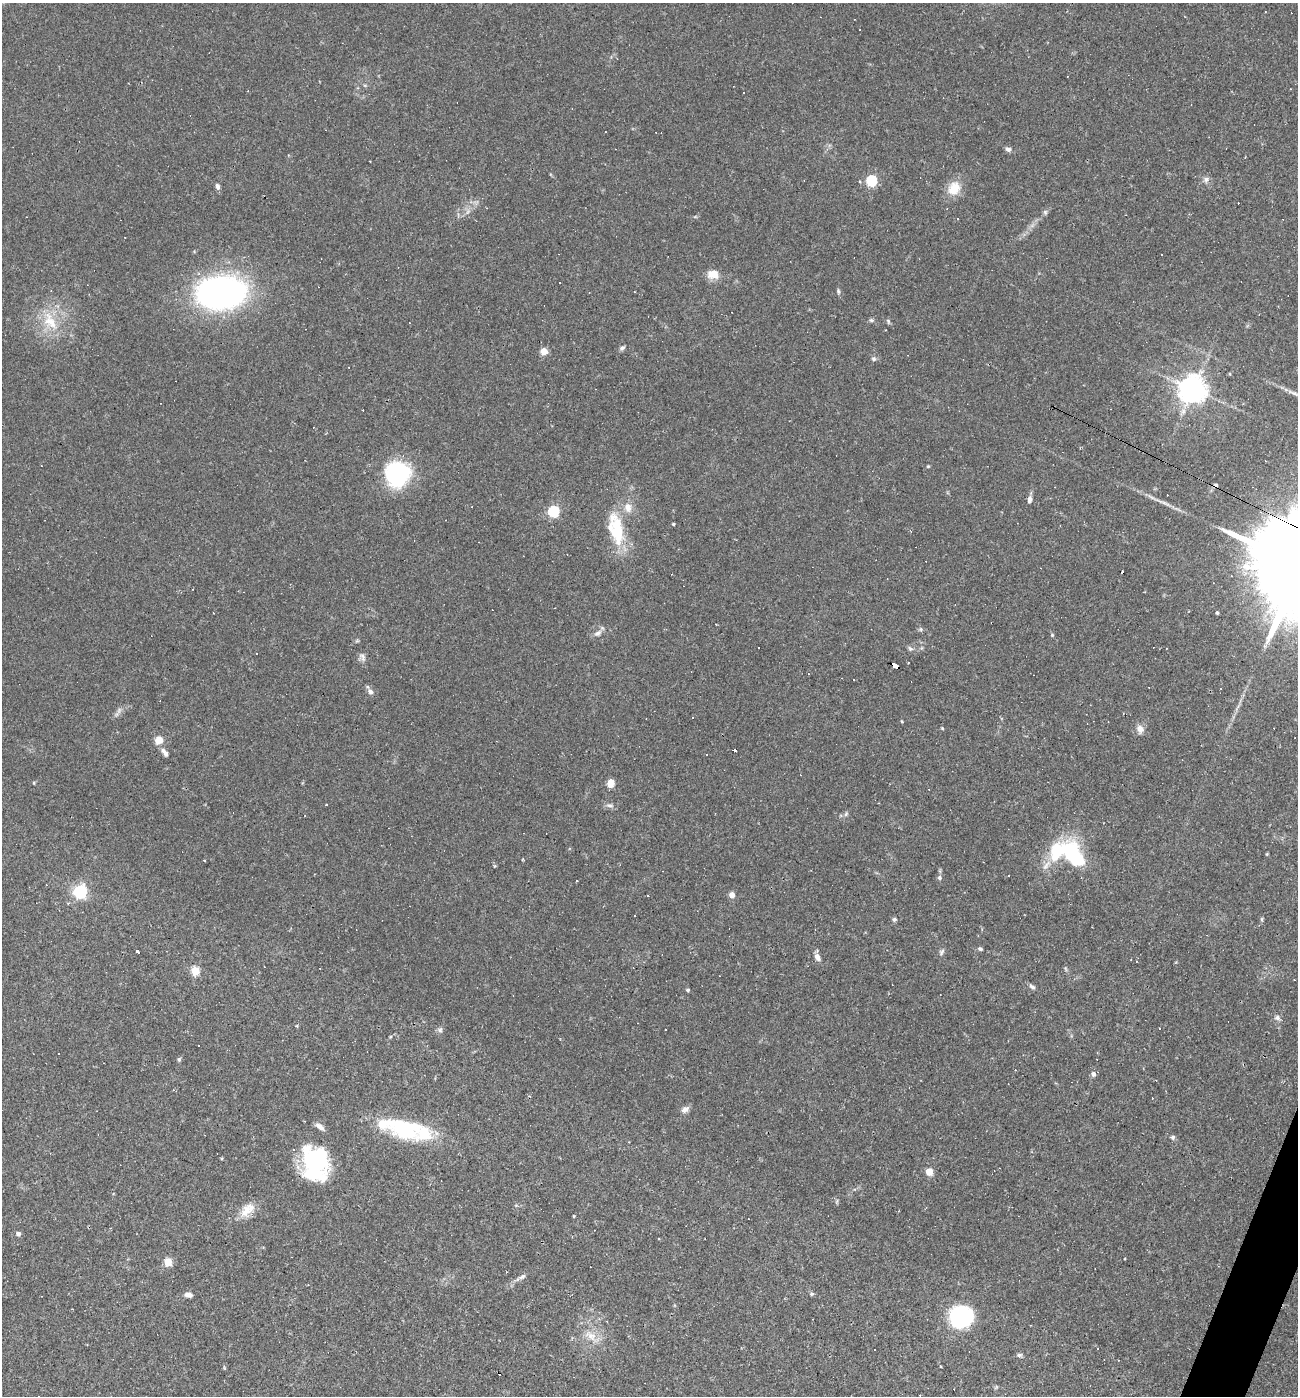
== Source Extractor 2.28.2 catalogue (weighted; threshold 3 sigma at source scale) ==
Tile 6 of 4 x 4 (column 2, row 2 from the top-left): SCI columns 1567-2862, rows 2791-4184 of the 5591 x 5579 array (HDU 1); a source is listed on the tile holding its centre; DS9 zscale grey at full resolution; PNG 1300 x 1398 px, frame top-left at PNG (2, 3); no overlay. Shown black and unused: <1% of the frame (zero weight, under 2 of 3 exposures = <1% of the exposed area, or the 3 px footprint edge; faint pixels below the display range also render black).
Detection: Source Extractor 2.28.2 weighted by HDU 2 'WHT'; one run over the whole footprint, this tile lists its part. Background 0.0501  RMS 0.0055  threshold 0.025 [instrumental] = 3 sigma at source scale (4.5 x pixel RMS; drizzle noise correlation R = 1.50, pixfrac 1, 0.05/0.05 arcsec/px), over >= 5 px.
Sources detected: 133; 1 inside a brighter object's white glare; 29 cosmic-ray / hot-pixel residue — not listed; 6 inside a brighter listed object's ellipse — not listed separately; the other 97 listed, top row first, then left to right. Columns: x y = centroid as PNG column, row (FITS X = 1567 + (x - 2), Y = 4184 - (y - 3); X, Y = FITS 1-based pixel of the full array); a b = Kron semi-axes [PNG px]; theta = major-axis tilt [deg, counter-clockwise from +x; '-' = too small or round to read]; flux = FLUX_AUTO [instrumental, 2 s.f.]
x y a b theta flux
605 132 3 2 - 0.53
1008 149 7 6 - 1.7
1206 179 8 7 - 2.1
871 181 5 5 - 49
217 187 7 5 -75 1.9
954 189 18 15 62 9.9
468 211 9 5 59 1.7
1045 212 7 5 -88 1.1
125 237 2 2 - 0.3
1162 255 3 2 - 0.73
713 274 15 11 -3 6.5
560 282 3 3 - 2.1
838 292 8 4 -82 1.1
221 293 43 29 3 180
871 320 6 5 - 0.99
50 321 30 17 -58 18
888 321 8 5 -61 0.92
622 348 7 5 43 1.4
544 351 5 5 - 7.3
874 359 7 6 - 1.3
1230 374 4 3 - 0.44
1193 389 8 8 - 780
928 466 4 4 - 0.56
397 474 27 25 -87 51
1030 499 9 5 83 2.2
553 511 5 5 - 58
673 524 3 3 - 0.59
617 531 38 16 -84 25
1217 613 3 3 - 0.97
716 624 3 2 - 0.5
921 629 6 5 - 0.91
598 633 11 8 31 2.8
1052 635 5 4 - 0.65
910 649 8 5 -29 1.3
256 653 3 3 - 0.97
362 657 13 7 -59 2.3
908 663 2 2 - 0.5
895 665 7 4 -29 50
370 691 9 6 -41 1.9
119 710 11 5 64 1.8
942 728 4 3 - 0.47
1140 729 10 8 -76 3.5
159 740 8 8 - 5.6
735 750 3 3 - 2.1
164 752 12 5 -49 2.7
706 754 3 2 - 0.68
34 783 5 3 - 0.45
611 783 6 5 - 12
326 805 4 2 - 0.36
610 805 12 4 -3 1.6
846 814 7 5 69 1.1
1057 851 35 18 34 33
1076 858 28 15 -62 33
204 860 4 2 - 0.41
495 866 4 3 - 0.74
1008 875 3 3 - 4.5
939 878 6 6 - 1.2
46 885 3 2 - 0.3
80 892 6 6 - 96
732 895 4 4 - 6.1
894 919 5 5 - 1.1
1262 919 6 4 89 0.7
980 949 6 5 - 1
137 952 3 3 - 17
941 952 9 6 60 1.4
817 957 8 6 -64 3.1
1136 961 2 2 - 0.35
320 968 3 2 - 0.31
1066 969 6 4 -70 0.77
195 971 5 5 - 28
1032 987 9 5 -38 1.6
688 990 4 4 - 0.97
1277 1018 7 5 17 1.6
297 1026 3 3 - 0.59
440 1030 6 6 - 1.3
199 1045 3 2 - 0.67
59 1053 2 2 - 0.42
179 1059 6 5 - 0.84
1093 1074 7 6 - 1.8
685 1109 11 7 33 2.7
320 1127 14 6 -38 2.7
407 1129 47 26 -13 44
1173 1137 6 5 - 1.2
315 1163 38 27 -83 56
929 1172 5 5 - 13
113 1194 4 2 - 0.42
247 1210 24 12 46 8.2
574 1216 5 3 - 0.47
18 1234 5 5 - 2
168 1262 5 5 - 20
522 1277 10 6 32 1.8
811 1294 6 5 - 0.99
188 1295 8 5 -9 3.5
960 1316 15 13 7 80
590 1336 19 9 -46 7.4
874 1349 2 2 - 0.52
1019 1355 7 5 0 1.1
Overlapping masked pixels (flux is a lower limit): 2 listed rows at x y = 895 665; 315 1163